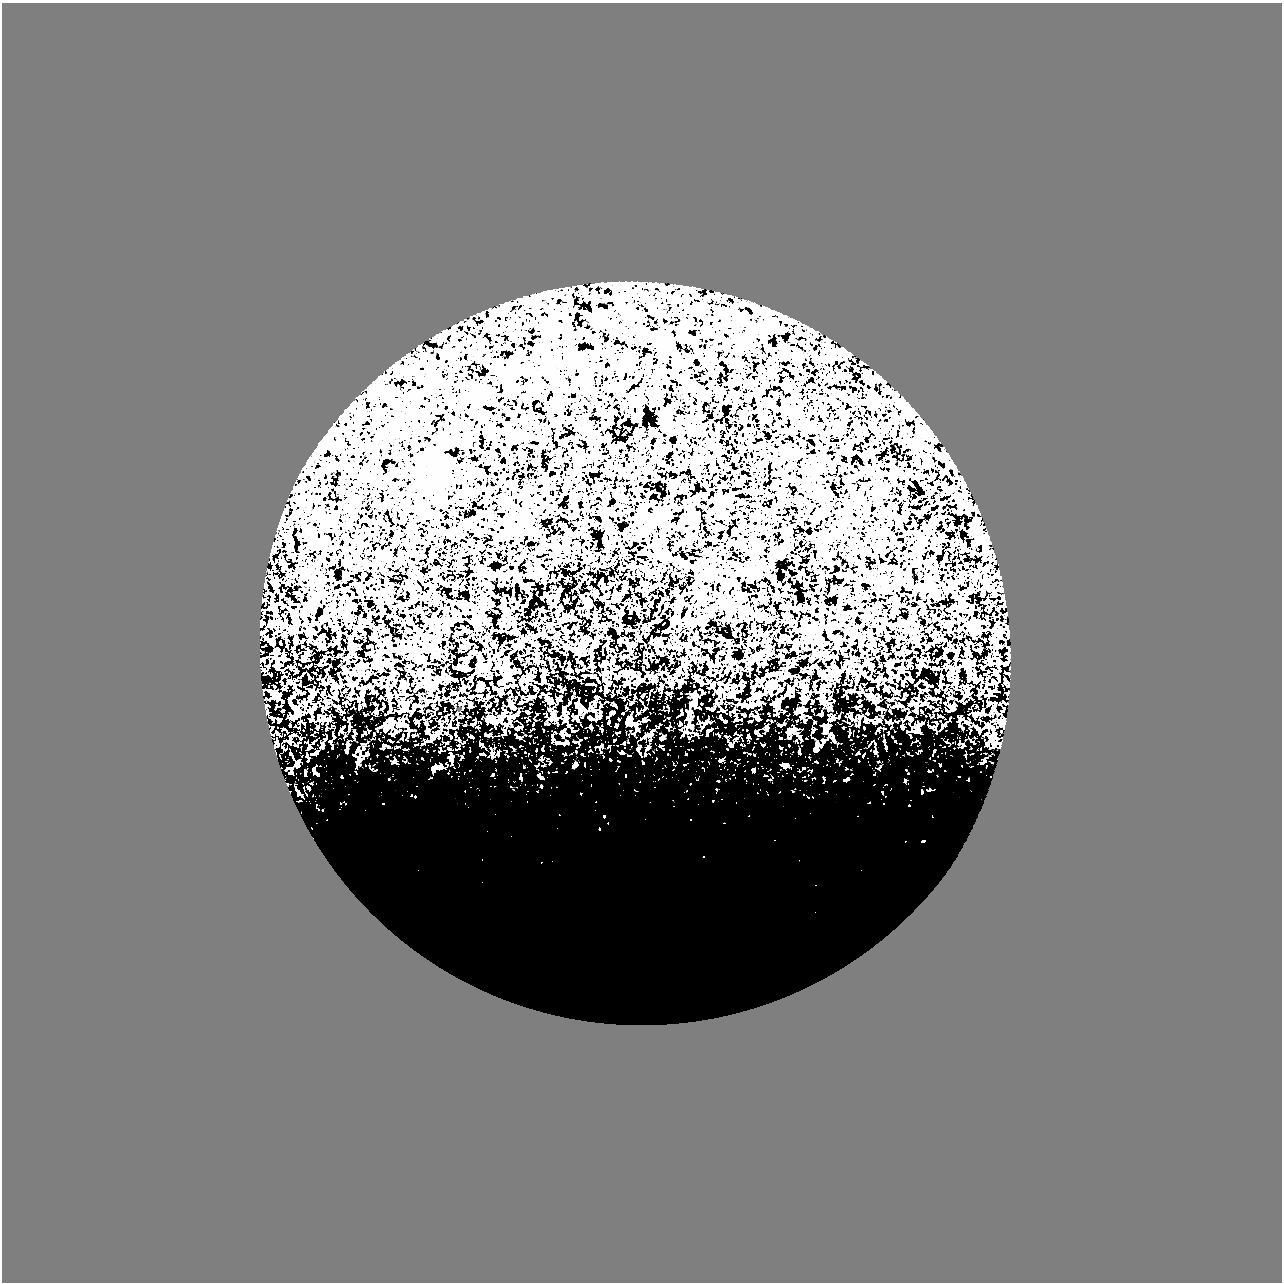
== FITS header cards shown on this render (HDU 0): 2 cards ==
NAXIS1  =                 1280
NAXIS2  =                 1280

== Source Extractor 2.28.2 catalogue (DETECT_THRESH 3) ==
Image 1280 x 1280 px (HDU 0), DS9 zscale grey, 1 PNG px = 1 image px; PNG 1284 x 1284 px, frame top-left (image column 1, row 1280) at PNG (2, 3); no overlay
Background 0.945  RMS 0.057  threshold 0.172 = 3 sigma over >= 5 px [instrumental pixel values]
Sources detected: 171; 2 with non-positive FLUX_AUTO (blend fragments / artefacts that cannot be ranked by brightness) are not listed; the other 169 listed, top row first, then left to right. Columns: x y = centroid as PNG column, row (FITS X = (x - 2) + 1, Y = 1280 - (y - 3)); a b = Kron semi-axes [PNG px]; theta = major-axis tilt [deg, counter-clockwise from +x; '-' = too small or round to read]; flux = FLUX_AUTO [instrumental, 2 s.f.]
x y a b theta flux
594 308 6 4 -70 5.1
548 311 6 4 -2 6.2
550 334 7 5 71 9.1
546 343 5 3 - 4.3
574 359 4 3 - 3.6
801 360 6 4 0 5.9
794 372 4 3 - 5.6
666 381 9 4 -54 5.3
640 387 3 2 - 3
687 390 5 5 - 7.3
732 394 10 4 -50 8.3
651 397 7 6 - 9.1
389 399 6 4 -18 6.5
578 399 3 2 - 3.5
795 399 5 5 - 6.5
805 399 5 3 - 2.9
824 399 8 4 -36 5.9
720 415 3 2 - 4
791 416 7 6 - 8.1
856 426 5 5 - 4.4
807 427 10 4 -63 8.4
907 436 5 3 - 3.6
353 442 7 5 20 6.9
564 444 8 3 -30 4.9
404 455 5 4 - 4
371 458 6 4 -89 4.2
872 458 7 3 -80 5.1
458 466 3 3 - 3.6
730 469 3 3 - 4.7
441 470 15 6 -83 24
904 474 13 6 -25 14
432 477 13 7 -30 19
752 479 3 2 - 3.3
674 484 13 3 2 7.2
880 485 9 6 28 14
393 486 6 5 - 5.8
584 488 3 2 - 2.2
542 489 5 3 - 3.7
718 495 6 4 44 5
960 495 9 5 -59 11
296 501 6 4 -45 6.3
938 501 6 2 -62 5.6
959 510 6 5 - 5.7
927 526 7 4 18 6.5
691 528 7 4 44 6.2
986 535 5 5 - 5.8
785 538 5 4 - 4.5
396 539 7 4 71 5.5
979 540 15 8 -42 33
754 545 5 5 - 5.8
952 548 6 5 - 6.2
938 551 9 3 -34 5.9
986 553 6 5 - 8.3
749 554 5 3 - 5.1
655 559 6 4 58 6
943 561 3 2 - 3.9
762 564 7 4 19 5.5
723 565 5 4 - 5.8
966 565 3 2 - 4.3
633 566 6 4 43 4.9
749 567 11 4 -69 8.9
985 571 9 6 30 18
431 572 6 5 - 9.3
492 575 12 5 5 13
271 577 7 4 -27 7.3
974 579 25 10 -62 42
624 581 3 2 - 3
647 582 4 2 - 2.3
987 582 14 7 22 27
610 583 4 2 - 3
265 585 4 4 - 13
944 586 6 4 -70 5.3
998 589 6 4 -1 5.8
701 596 8 4 28 6.4
740 597 9 4 -9 9.9
587 598 4 3 - 3.8
938 598 5 4 - 5
271 600 9 4 81 7.5
528 600 6 2 68 5.4
986 602 5 4 - 5.2
1005 603 5 3 - 3.6
964 605 8 7 - 16
292 612 6 4 -82 5.2
971 613 8 5 -48 9.3
752 616 12 6 51 10
545 617 3 2 - 2.3
687 618 10 6 69 12
934 618 3 3 - 3.2
950 623 15 6 20 15
904 624 8 7 - 12
969 624 14 10 -48 36
271 626 9 8 - 12
1007 627 7 4 -66 6.3
433 628 9 5 5 8.8
969 630 10 7 -4 18
996 631 10 9 - 23
261 633 3 3 - 4
292 633 8 4 -9 6
1007 635 4 3 - 3.9
323 636 3 2 - 4.1
999 637 16 8 64 28
271 641 5 4 - 8.4
992 642 12 6 -49 12
927 648 3 2 - 5
591 649 6 4 75 5.2
629 649 7 4 -66 5.5
694 650 6 5 - 5.9
947 650 4 3 - 5.7
280 658 18 7 -16 18
263 659 7 3 29 7.6
402 660 4 2 - 2.4
480 660 9 5 -75 10
377 663 14 5 90 12
646 663 6 3 -46 4
999 663 4 4 - 6.6
921 664 6 3 -56 6.5
1006 664 4 2 - 4.5
967 665 14 9 -72 26
277 666 9 7 62 10
681 667 15 3 34 7.3
926 667 3 2 - 4.4
730 668 3 2 - 3
934 668 6 3 -18 3.7
902 669 7 6 - 8.4
995 673 7 5 88 9.7
948 675 7 5 31 8.4
969 678 10 5 79 10
898 679 6 4 84 7.3
289 682 6 5 - 5
500 682 5 4 - 11
589 684 5 2 - 5.1
770 686 9 7 54 13
283 689 4 3 - 2.8
271 692 4 3 - 23
696 696 12 4 -90 8.4
305 703 9 5 -62 7.9
911 703 8 4 39 5.9
944 703 3 3 - 6.1
325 708 3 3 - 6.7
297 710 9 6 -67 17
311 711 7 5 -76 6.2
271 717 3 2 - 2.5
292 718 8 4 26 6.5
279 720 4 3 - 5.3
987 727 5 4 - 5.4
917 731 8 5 31 11
455 734 3 2 - 2.9
796 740 3 3 - 3.7
482 745 3 3 - 4.7
638 749 6 5 - 5.4
316 752 3 3 - 3.5
480 753 3 2 - 3.6
307 756 3 2 - 3.8
422 758 2 2 - 2.3
298 762 4 3 - 3.6
786 765 8 5 37 7.2
438 767 10 5 -14 12
433 768 6 6 - 8
291 773 3 2 - 3.2
539 775 6 4 -71 5.6
308 787 3 2 - 3.4
322 810 2 2 - 2.9
604 816 5 4 - 5.9
599 829 6 4 -69 5.1
923 841 4 3 - 23
703 856 5 4 - 6.2
541 862 4 3 - 5.2
405 949 42 9 -39 61
878 950 44 12 39 58
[2 non-positive-flux detections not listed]